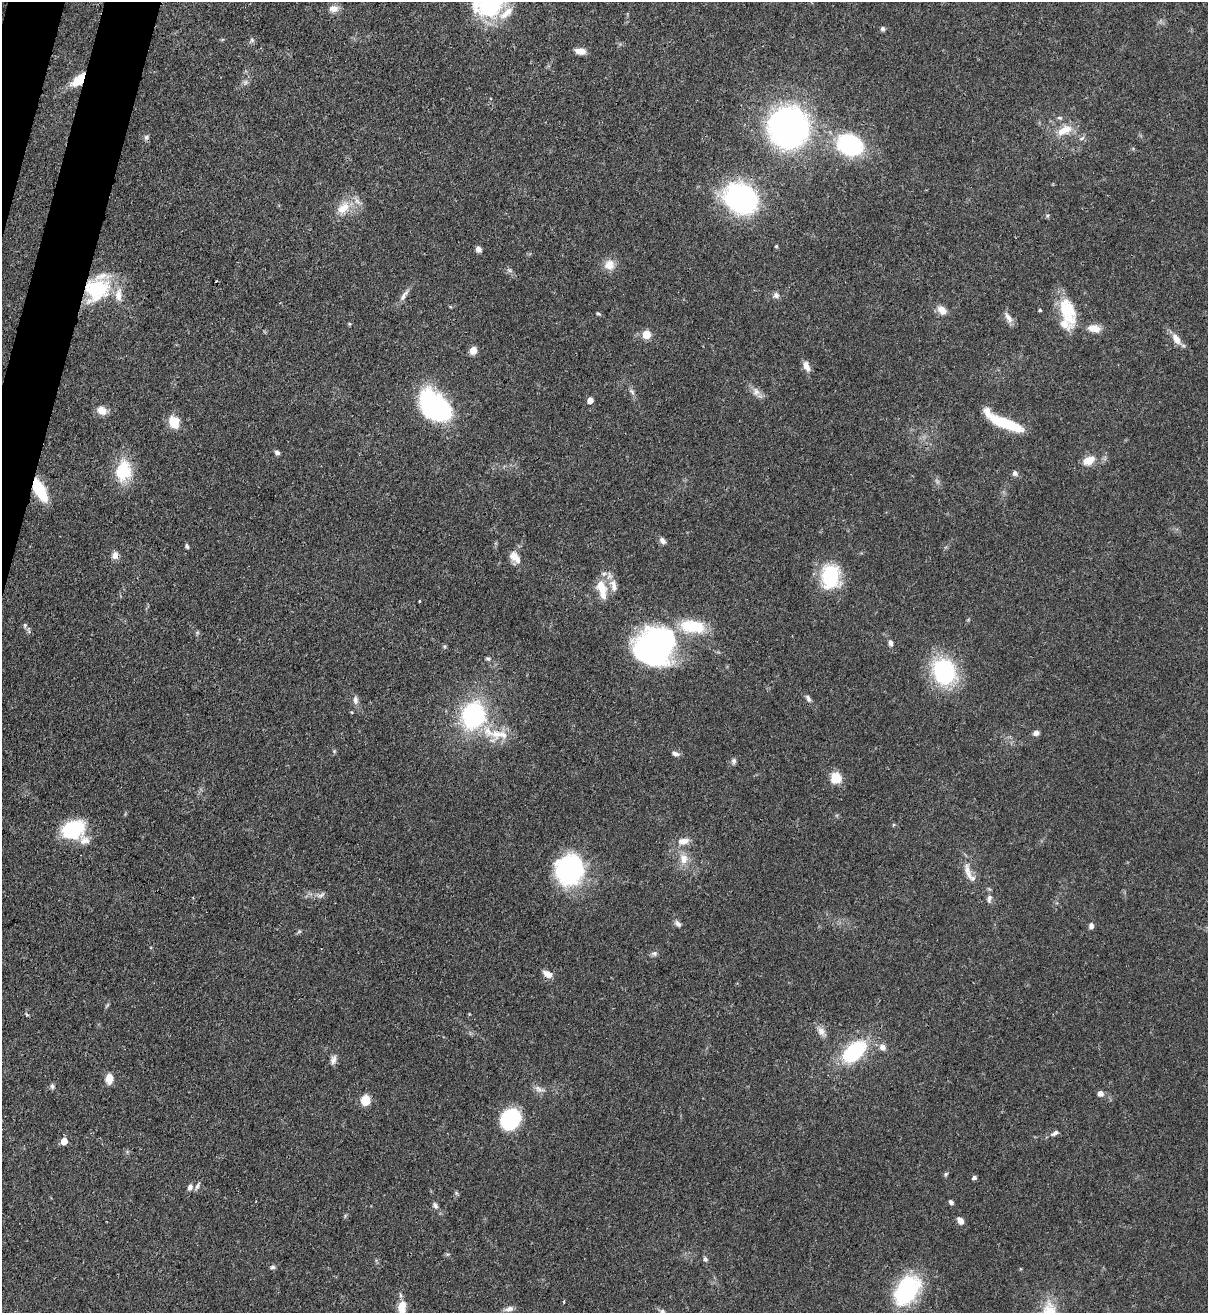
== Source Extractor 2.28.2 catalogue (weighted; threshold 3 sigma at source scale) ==
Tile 11 of 4 x 4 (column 3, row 3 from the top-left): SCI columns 2628-3833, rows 1341-2651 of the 5382 x 5303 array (HDU 1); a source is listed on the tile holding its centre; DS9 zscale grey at full resolution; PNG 1210 x 1315 px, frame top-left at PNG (2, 2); no overlay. Shown black and unused: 2% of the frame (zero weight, under 3 of 4 exposures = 7% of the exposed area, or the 3 px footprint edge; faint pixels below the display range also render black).
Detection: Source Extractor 2.28.2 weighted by HDU 2 'WHT'; one run over the whole footprint, this tile lists its part. Background 0.0772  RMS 0.0038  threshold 0.0173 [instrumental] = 3 sigma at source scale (4.5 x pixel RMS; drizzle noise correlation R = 1.50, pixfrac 1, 0.05/0.05 arcsec/px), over >= 5 px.
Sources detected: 115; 1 inside a brighter object's white glare — not listed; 9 inside a brighter listed object's ellipse — not listed separately; the other 105 listed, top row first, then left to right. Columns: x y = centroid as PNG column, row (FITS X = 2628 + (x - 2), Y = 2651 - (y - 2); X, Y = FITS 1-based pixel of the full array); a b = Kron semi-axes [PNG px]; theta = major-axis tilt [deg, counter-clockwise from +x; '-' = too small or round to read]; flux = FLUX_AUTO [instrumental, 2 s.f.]
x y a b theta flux
490 5 34 25 18 39
334 9 11 8 0 3
882 29 6 5 - 0.94
252 40 7 5 -48 0.79
580 51 11 7 -6 3.3
78 80 19 9 44 7.5
246 82 7 4 89 0.84
1059 118 7 5 -3 0.77
788 127 33 32 - 130
1064 130 24 12 26 6.4
146 137 7 6 - 0.95
1082 138 8 4 35 0.79
850 145 23 18 -19 45
744 199 33 25 -44 77
343 208 21 13 44 7.1
776 246 4 4 - 0.44
478 249 6 6 - 1.9
609 265 14 13 - 4.1
510 271 7 4 -19 0.75
96 290 32 26 32 27
404 295 20 6 55 2.3
776 295 8 7 - 1.4
942 310 13 9 -37 3
1040 310 3 3 - 0.5
1067 311 37 16 -74 15
598 314 7 3 -9 0.49
1008 318 16 7 -59 2.4
349 324 5 4 - 0.43
1094 328 16 9 -12 4.1
646 334 5 5 - 12
1176 339 17 9 -59 3.6
473 350 8 7 - 3.3
806 366 12 7 -67 3
632 392 10 3 -60 0.97
756 392 12 10 -81 2.3
590 400 5 4 - 3.4
435 406 36 23 -42 54
102 410 13 9 -32 3.3
174 422 15 13 -67 6
1006 423 38 9 -22 19
277 453 6 5 - 1.3
1089 460 15 9 30 5.2
123 471 27 20 79 14
1015 473 8 7 - 1.2
40 490 18 8 -63 20
662 541 9 6 -50 1.5
187 546 5 4 - 0.8
115 555 10 8 -79 2.3
515 557 17 9 -47 4
831 576 25 18 86 25
601 586 19 15 -61 7
419 601 3 3 - 0.67
25 625 5 4 - 0.53
693 626 32 15 -8 16
890 643 8 6 -75 1.3
655 646 39 32 24 110
488 659 6 4 -32 0.7
944 671 20 17 -68 52
808 698 10 5 -60 1.1
355 700 11 6 -83 1.7
473 715 23 19 72 50
1036 733 7 6 - 1.6
499 734 36 12 -2 11
334 751 5 5 - 0.5
675 753 10 6 -20 1.4
734 761 7 6 - 0.99
836 778 11 11 - 7.1
73 829 26 20 18 22
683 841 15 8 8 3.4
684 859 15 11 -83 4.5
569 870 30 28 66 51
967 870 18 8 -84 3.6
321 895 12 5 30 1.3
989 899 12 6 81 1.5
678 924 10 6 -43 1.4
1091 926 6 5 - 1.5
654 953 8 6 -5 1.1
548 974 12 7 -29 2.8
27 1014 6 4 -45 0.49
821 1031 12 10 -64 2.5
882 1047 9 8 - 2
854 1051 18 10 42 42
333 1060 13 7 71 1.8
109 1079 11 8 -87 4.1
52 1086 8 5 -80 0.87
539 1089 13 6 -20 1.9
1100 1093 7 6 - 1.8
365 1100 10 9 - 5.4
511 1119 20 16 55 30
1055 1133 10 5 35 1.3
64 1141 5 5 - 5.4
946 1174 6 5 - 0.61
974 1178 6 5 - 0.84
197 1186 11 4 70 1.1
190 1187 8 7 - 1.5
951 1202 6 4 -50 1
435 1205 9 5 -59 1.1
960 1221 9 6 -50 2.2
705 1259 7 5 -62 0.87
273 1267 7 5 14 0.78
907 1290 38 23 55 32
564 1302 3 2 - 0.56
402 1308 16 9 89 5.8
509 1309 12 6 13 1.7
662 1312 7 6 - 1.2
Overlapping masked pixels (flux is a lower limit): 4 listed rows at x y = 78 80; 96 290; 40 490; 115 555
Isophote crosses this tile's border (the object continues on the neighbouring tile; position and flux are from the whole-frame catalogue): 4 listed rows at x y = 490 5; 907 1290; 402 1308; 662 1312